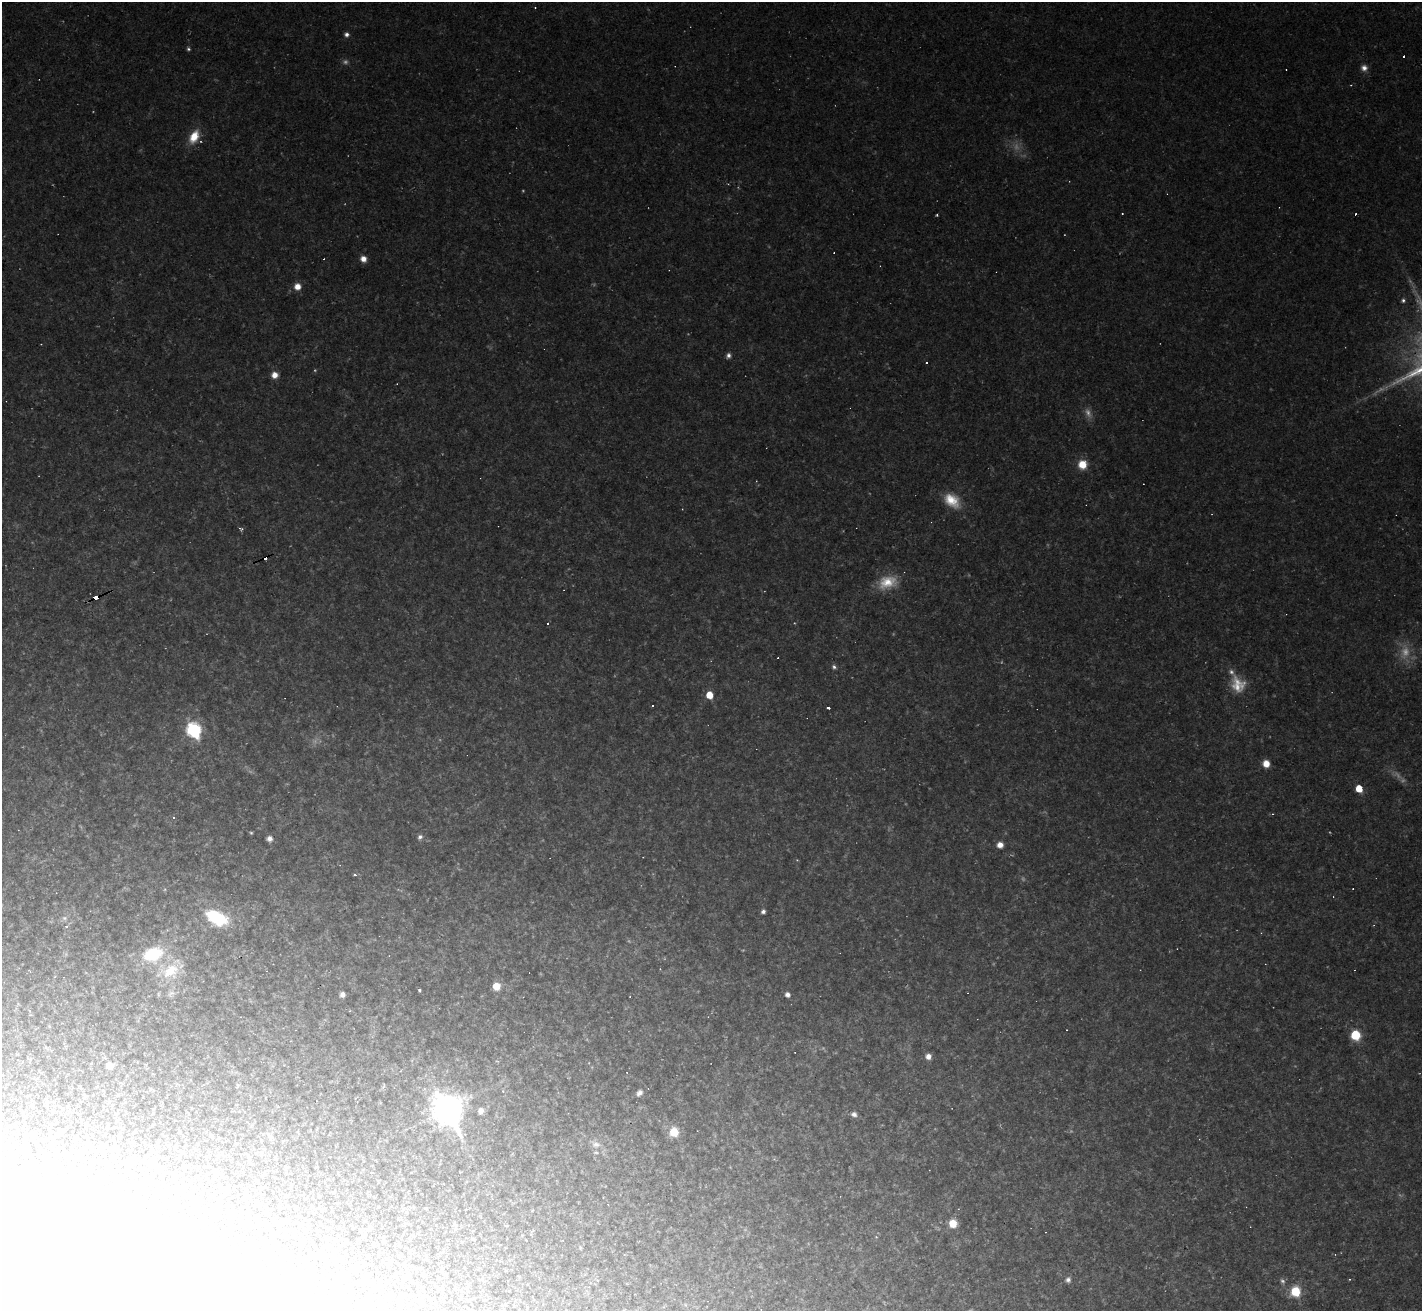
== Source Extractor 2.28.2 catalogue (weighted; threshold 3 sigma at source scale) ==
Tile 7 of 4 x 4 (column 3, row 2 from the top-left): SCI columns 2843-4262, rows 2903-4211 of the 5683 x 5672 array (HDU 1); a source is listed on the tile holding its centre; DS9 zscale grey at full resolution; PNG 1424 x 1313 px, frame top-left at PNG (2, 2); no overlay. Shown black and unused: <1% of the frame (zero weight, under 2 of 3 exposures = <1% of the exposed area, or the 3 px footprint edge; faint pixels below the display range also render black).
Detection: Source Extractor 2.28.2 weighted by HDU 2 'WHT'; one run over the whole footprint, this tile lists its part. Background 0.0489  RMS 0.0076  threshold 0.0342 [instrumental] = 3 sigma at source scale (4.5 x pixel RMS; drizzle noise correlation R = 1.50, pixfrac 1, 0.05/0.05 arcsec/px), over >= 5 px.
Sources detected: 104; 17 too faint to see at this stretch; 7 inside a brighter object's white glare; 20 cosmic-ray / hot-pixel residue — not listed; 1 inside a brighter listed object's ellipse — not listed separately; the other 59 listed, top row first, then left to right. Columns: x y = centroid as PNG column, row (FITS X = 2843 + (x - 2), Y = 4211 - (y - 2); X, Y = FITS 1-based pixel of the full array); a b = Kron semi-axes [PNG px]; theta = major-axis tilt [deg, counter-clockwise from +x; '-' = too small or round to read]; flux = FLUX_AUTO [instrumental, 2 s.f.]
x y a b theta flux
346 34 6 5 - 3.3
188 49 5 5 - 1.6
1364 68 8 8 - 4.6
194 137 16 10 62 16
937 215 3 3 - 1.6
363 259 6 6 - 6.8
297 286 7 7 - 8.2
1403 300 5 5 - 2
728 355 6 6 - 2.9
926 363 3 3 - 5
275 375 7 7 - 7.2
1082 464 8 8 - 16
952 500 22 15 -38 20
240 529 7 4 -31 1.6
887 582 25 16 18 22
96 597 6 3 21 74
548 624 3 3 - 2.2
834 667 6 5 - 2.3
709 695 5 5 - 16
653 705 3 3 - 6.4
829 708 3 3 - 7.3
194 730 8 7 - 160
1266 764 7 7 - 9
1359 788 5 5 - 17
1272 814 3 3 - 0.84
251 833 4 4 - 0.93
420 837 7 6 - 2.6
269 839 5 5 - 3.8
1000 845 6 6 - 6.8
763 911 5 5 - 2.6
65 918 8 7 - 3.2
217 918 17 10 -27 66
66 926 4 4 - 2.4
153 954 20 14 21 40
170 971 31 19 19 27
496 986 7 7 - 13
419 990 3 3 - 1.3
171 994 12 8 33 4.1
342 994 5 5 - 3.6
787 994 4 4 - 4.4
1355 1035 7 7 - 32
928 1056 7 6 - 5.2
110 1065 6 6 - 9.5
639 1093 7 5 53 4.5
447 1109 13 11 -61 980
481 1111 6 5 - 4.2
854 1114 7 6 - 3.7
674 1132 8 8 - 18
596 1144 13 9 -12 5
223 1177 3 2 - 0.71
953 1223 8 7 - 14
66 1233 6 4 19 1.2
876 1237 4 4 - 0.73
580 1247 6 4 -72 0.84
518 1276 3 2 - 0.57
1350 1279 3 3 - 0.64
1068 1280 7 7 - 3
467 1287 8 3 45 1.4
1295 1291 9 8 - 26
Overlapping masked pixels (flux is a lower limit): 1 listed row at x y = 96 597